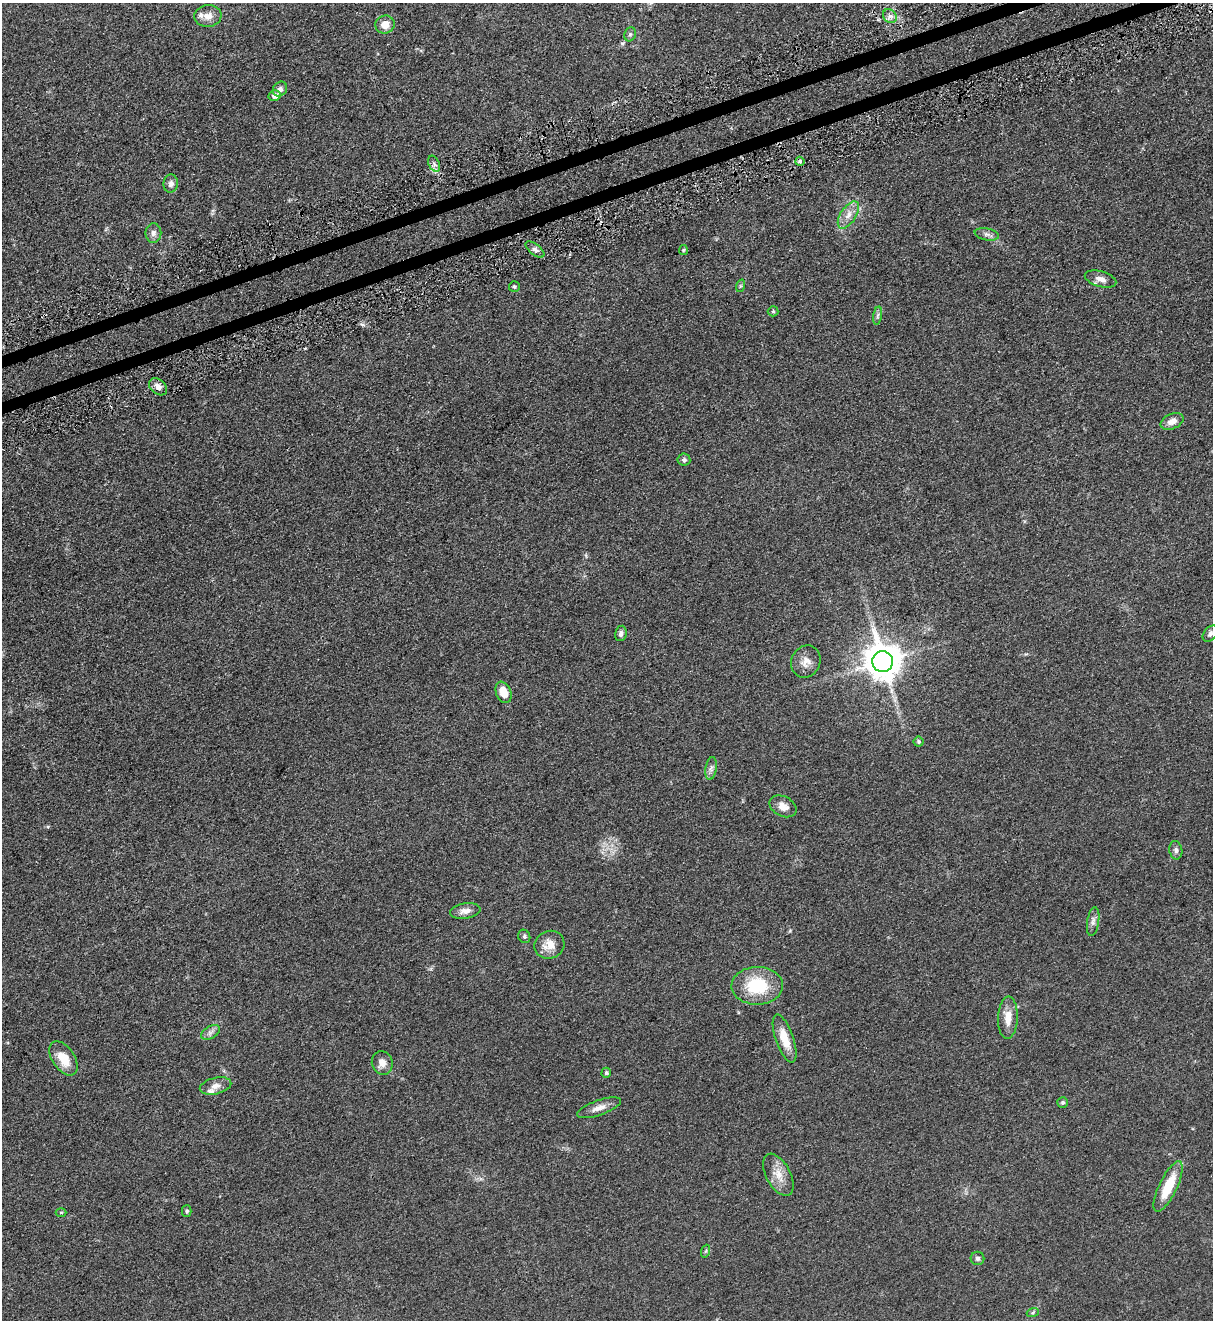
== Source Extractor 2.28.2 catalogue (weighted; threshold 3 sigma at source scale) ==
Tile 10 of 4 x 4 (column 2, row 3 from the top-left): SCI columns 1525-2735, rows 1374-2691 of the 5347 x 5383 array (HDU 1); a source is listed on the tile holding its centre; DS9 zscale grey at full resolution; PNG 1215 x 1322 px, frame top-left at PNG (2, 3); each listed source drawn as its Kron ellipse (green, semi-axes under 4 px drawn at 4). Shown black and unused: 2% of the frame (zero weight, under 3 of 5 exposures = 4% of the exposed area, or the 3 px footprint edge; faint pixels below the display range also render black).
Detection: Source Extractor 2.28.2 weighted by HDU 2 'WHT'; one run over the whole footprint, this tile lists its part. Background 0.0758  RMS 0.0069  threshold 0.0309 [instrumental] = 3 sigma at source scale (4.5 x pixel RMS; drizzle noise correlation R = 1.50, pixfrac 1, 0.05/0.05 arcsec/px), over >= 5 px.
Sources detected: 54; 2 inside a brighter listed object's ellipse — not listed separately; the other 52 listed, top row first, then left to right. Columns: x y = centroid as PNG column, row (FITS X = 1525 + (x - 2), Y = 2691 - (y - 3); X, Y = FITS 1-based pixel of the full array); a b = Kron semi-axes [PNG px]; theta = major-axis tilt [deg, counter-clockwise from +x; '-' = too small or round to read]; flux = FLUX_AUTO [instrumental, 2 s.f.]
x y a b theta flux
208 16 13 11 6 5.6
890 16 7 6 - 2.6
385 24 10 9 - 6.7
630 34 7 5 68 1.3
280 89 8 6 48 2.3
275 95 6 5 - 3.6
800 161 4 4 - 2.2
434 164 8 5 -65 2
171 184 9 7 82 2.6
848 215 15 7 57 5.8
153 233 10 8 90 2.9
987 234 12 6 -11 2.7
535 250 11 5 -38 2.2
683 250 5 4 - 0.74
1101 279 16 7 -16 4.4
740 286 6 4 71 0.87
514 287 5 5 - 1
773 311 5 5 - 0.86
878 316 9 4 81 1.5
158 387 10 7 -40 3.6
1172 421 12 7 24 5
684 460 6 6 - 1.6
621 633 8 5 78 1.9
1210 634 9 6 50 1.9
806 661 16 14 66 6.3
883 662 10 10 - 1600
504 692 11 7 -68 9.8
919 742 5 5 - 1.1
711 768 11 5 82 2.2
783 806 14 10 -27 5.9
1176 850 9 6 -81 2
465 911 15 7 9 4.2
1093 921 14 6 81 2.8
524 936 7 5 -62 1.3
549 945 15 14 - 8.4
757 986 26 19 2 31
1008 1018 21 10 88 8.6
210 1032 10 6 31 2.4
785 1039 25 9 -71 11
63 1058 19 11 -56 13
382 1063 12 10 -73 5.1
606 1073 5 4 - 1.1
216 1086 16 8 14 4.4
1063 1103 5 5 - 1.1
599 1108 23 7 19 5.2
778 1175 23 12 -62 8.9
1168 1186 28 9 64 20
187 1211 5 4 - 1.2
61 1213 5 3 - 0.68
706 1251 6 4 70 0.96
977 1258 7 6 - 1.5
1033 1312 6 4 20 0.93
Isophote crosses this tile's border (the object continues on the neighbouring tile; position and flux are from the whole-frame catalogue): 1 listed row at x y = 1210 634